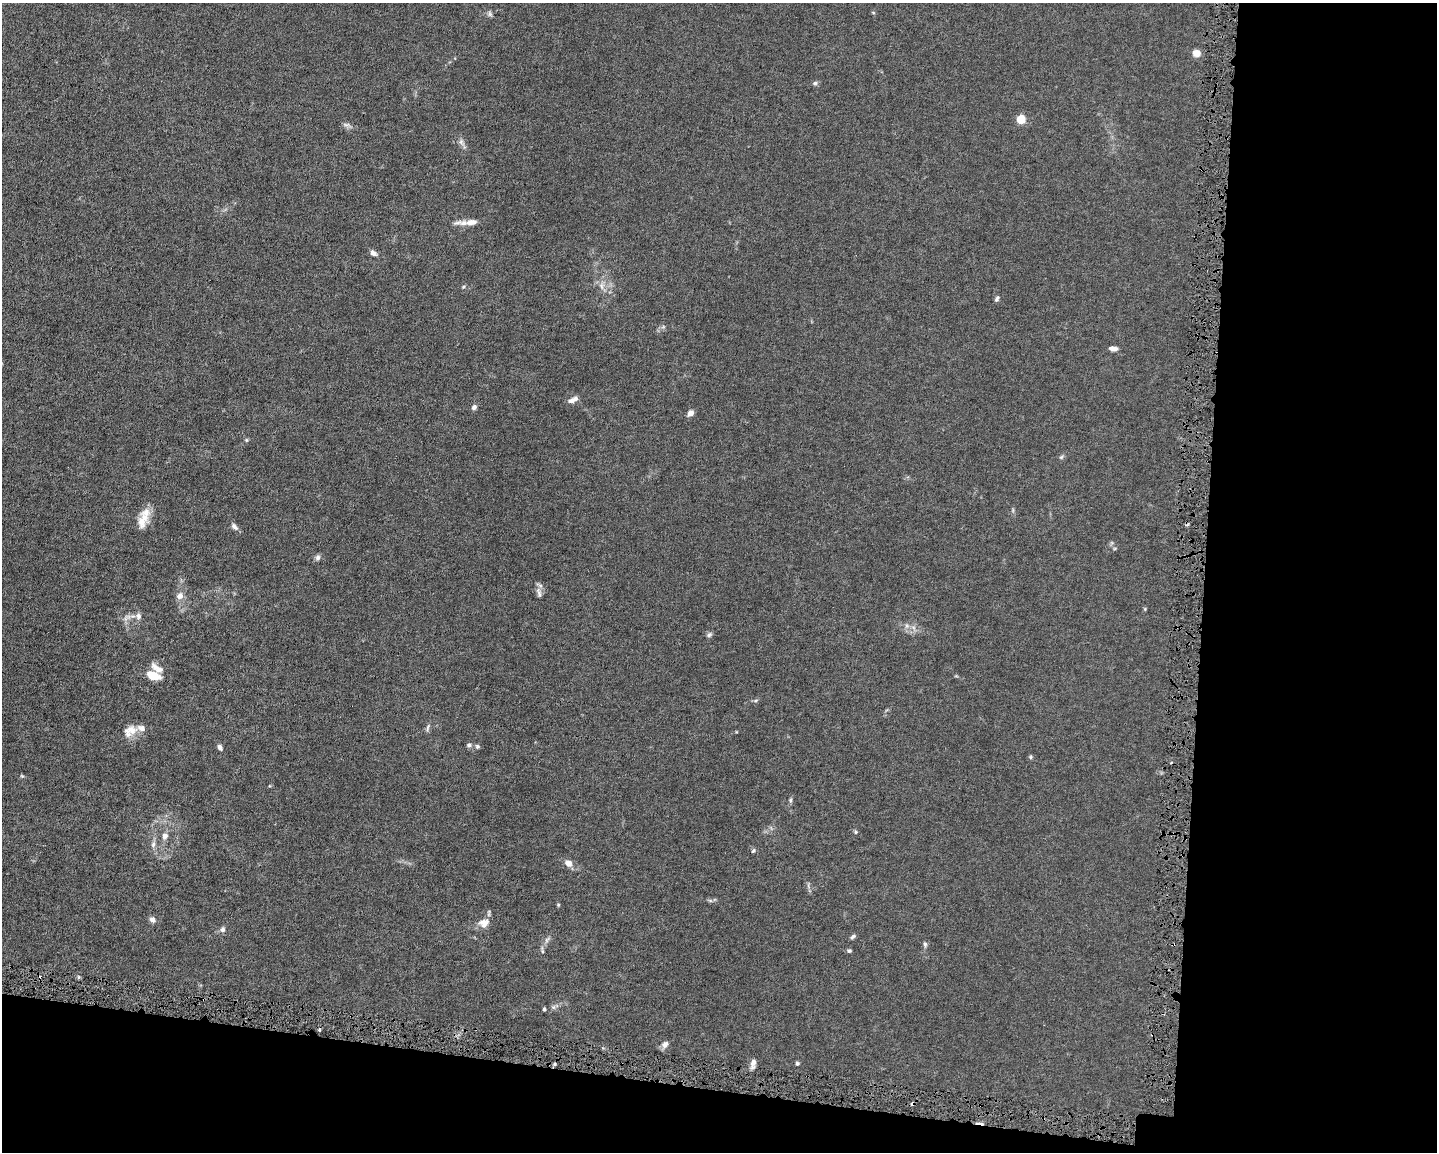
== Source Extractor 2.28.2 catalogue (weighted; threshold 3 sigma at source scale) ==
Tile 12 of 3 x 4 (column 3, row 4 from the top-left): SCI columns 3087-4521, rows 1-1150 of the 4629 x 4599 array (HDU 1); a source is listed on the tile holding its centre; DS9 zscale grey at full resolution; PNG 1439 x 1154 px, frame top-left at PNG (2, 3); no overlay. Shown black and unused: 22% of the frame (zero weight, under 4 of 8 exposures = <1% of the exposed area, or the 3 px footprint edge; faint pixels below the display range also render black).
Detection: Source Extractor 2.28.2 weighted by HDU 2 'WHT'; one run over the whole footprint, this tile lists its part. Background 0.0149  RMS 0.0024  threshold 0.00965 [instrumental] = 3 sigma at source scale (4.09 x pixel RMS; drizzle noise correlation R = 1.36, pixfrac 0.8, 0.05/0.05 arcsec/px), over >= 5 px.
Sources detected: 64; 4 cosmic-ray / hot-pixel residue — not listed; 2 inside a brighter listed object's ellipse — not listed separately; the other 58 listed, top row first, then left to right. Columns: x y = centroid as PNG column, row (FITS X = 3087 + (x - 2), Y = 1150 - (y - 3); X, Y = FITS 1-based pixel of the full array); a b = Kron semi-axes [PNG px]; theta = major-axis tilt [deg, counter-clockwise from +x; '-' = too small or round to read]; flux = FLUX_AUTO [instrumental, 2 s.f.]
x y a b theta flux
873 12 5 3 - 0.2
490 14 8 6 -68 0.48
1196 53 7 6 - 2.2
815 83 6 6 - 0.41
1021 119 5 5 - 6.9
346 125 10 5 -13 0.61
461 142 11 6 -62 0.83
472 222 14 7 7 1.4
457 223 14 5 14 0.81
373 253 9 6 -36 0.87
602 286 12 4 -85 0.82
463 287 6 4 32 0.26
997 298 8 5 61 0.45
1113 348 8 5 -6 1.2
573 400 13 6 24 1.2
474 407 6 5 - 0.65
690 413 9 6 48 0.91
246 440 5 5 - 0.28
1061 457 7 4 35 0.32
144 518 27 11 71 3.3
234 527 10 6 -47 0.76
318 557 8 6 47 0.58
539 593 17 6 -77 0.9
180 596 11 9 38 1.3
138 616 9 8 - 0.95
126 618 11 5 66 0.71
907 626 7 6 - 0.62
709 635 8 6 56 0.47
157 668 19 8 -35 1.8
153 676 12 7 -19 4.3
428 728 12 3 79 0.45
131 730 19 12 3 2.5
469 745 6 6 - 0.5
477 746 6 6 - 0.39
220 747 7 5 -58 0.68
1031 757 5 5 - 0.3
22 776 5 4 - 0.24
790 800 6 4 75 0.34
855 832 5 5 - 0.27
165 836 9 7 72 1
153 844 10 6 83 0.82
753 851 7 4 61 0.31
568 863 8 7 - 1.5
710 900 7 4 -19 0.33
152 920 7 6 - 0.88
484 923 15 12 14 1.9
222 929 7 7 - 0.68
853 936 7 5 34 0.45
547 940 10 5 57 0.63
925 944 6 5 - 0.45
1173 945 5 3 - 0.24
542 951 6 4 -72 0.25
849 951 5 5 - 0.32
553 1007 6 6 - 0.44
544 1009 4 3 - 0.34
665 1044 9 8 - 0.95
753 1062 11 7 74 1
797 1063 5 5 - 0.34
Overlapping masked pixels (flux is a lower limit): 1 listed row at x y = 1173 945